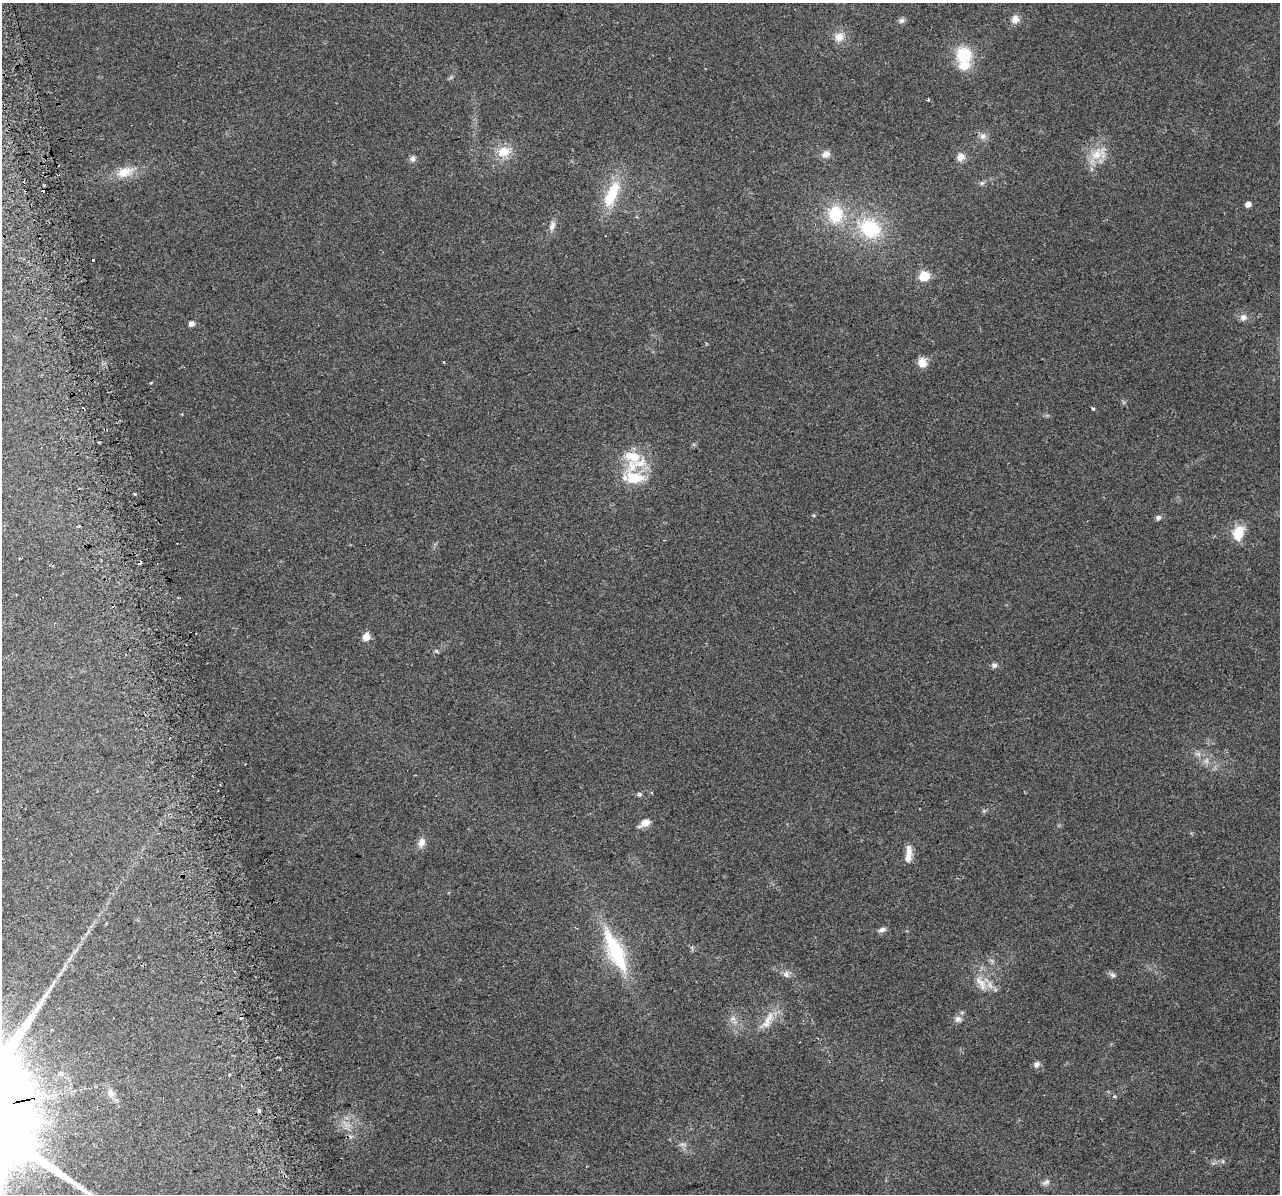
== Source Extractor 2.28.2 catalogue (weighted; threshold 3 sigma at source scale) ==
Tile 11 of 4 x 4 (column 3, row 3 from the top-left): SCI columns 2591-3868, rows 1294-2485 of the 5178 x 4923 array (HDU 1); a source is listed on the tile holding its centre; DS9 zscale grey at full resolution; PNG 1282 x 1196 px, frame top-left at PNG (2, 3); no overlay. Shown black and unused: <1% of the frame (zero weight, under 2 of 3 exposures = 2% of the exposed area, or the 3 px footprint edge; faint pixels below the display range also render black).
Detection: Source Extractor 2.28.2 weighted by HDU 2 'WHT'; one run over the whole footprint, this tile lists its part. Background 0.129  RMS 0.012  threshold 0.0524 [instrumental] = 3 sigma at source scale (4.5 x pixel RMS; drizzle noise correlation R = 1.50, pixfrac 1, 0.0396/0.0396 arcsec/px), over >= 5 px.
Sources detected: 64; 1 too faint to see at this stretch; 9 cosmic-ray / hot-pixel residue — not listed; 3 inside a brighter listed object's ellipse — not listed separately; the other 51 listed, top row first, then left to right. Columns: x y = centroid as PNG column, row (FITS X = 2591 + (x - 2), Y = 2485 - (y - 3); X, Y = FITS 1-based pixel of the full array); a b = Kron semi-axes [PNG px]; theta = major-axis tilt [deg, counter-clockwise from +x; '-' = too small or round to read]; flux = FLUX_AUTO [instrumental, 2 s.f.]
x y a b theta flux
1015 19 10 9 - 7.5
901 21 8 7 - 3
839 37 12 11 - 11
964 54 21 20 - 35
928 100 3 3 - 1.9
983 136 8 8 - 4.8
503 152 17 13 20 19
826 154 10 8 30 6.6
1096 154 18 14 60 21
961 157 10 9 - 7.3
412 159 8 7 - 3.9
125 172 25 13 18 20
982 183 6 6 - 2.1
612 194 40 14 65 40
1248 204 5 4 - 6.9
835 214 23 19 -87 42
552 226 14 7 72 5.8
870 228 28 23 -27 63
93 261 3 3 - 4.8
924 276 6 6 - 68
1243 317 10 9 - 5.4
191 324 5 4 - 5.8
922 363 12 9 -65 11
1093 408 3 3 - 6.3
636 464 39 15 21 35
1158 518 7 6 - 2.9
1238 533 18 13 69 21
20 558 3 3 - 1.4
366 637 5 5 - 21
436 651 6 5 - 1.7
994 665 7 6 - 3.2
639 794 6 6 - 2.2
645 823 10 7 33 11
421 842 13 8 66 7.4
908 854 23 7 86 11
882 930 10 6 12 4.3
615 951 57 17 -65 82
786 974 9 7 -41 4.4
1113 975 8 6 -17 3
981 983 24 10 -54 14
44 997 37 6 55 18
733 1018 9 6 16 4.1
958 1019 9 8 - 4.6
768 1020 31 10 61 17
1036 1064 7 6 - 4.3
111 1093 11 8 -60 7.1
1115 1096 4 4 - 1.7
259 1111 3 3 - 4.5
682 1144 7 4 -18 2.5
1222 1161 6 4 -70 1.4
1046 1182 11 6 27 3.8